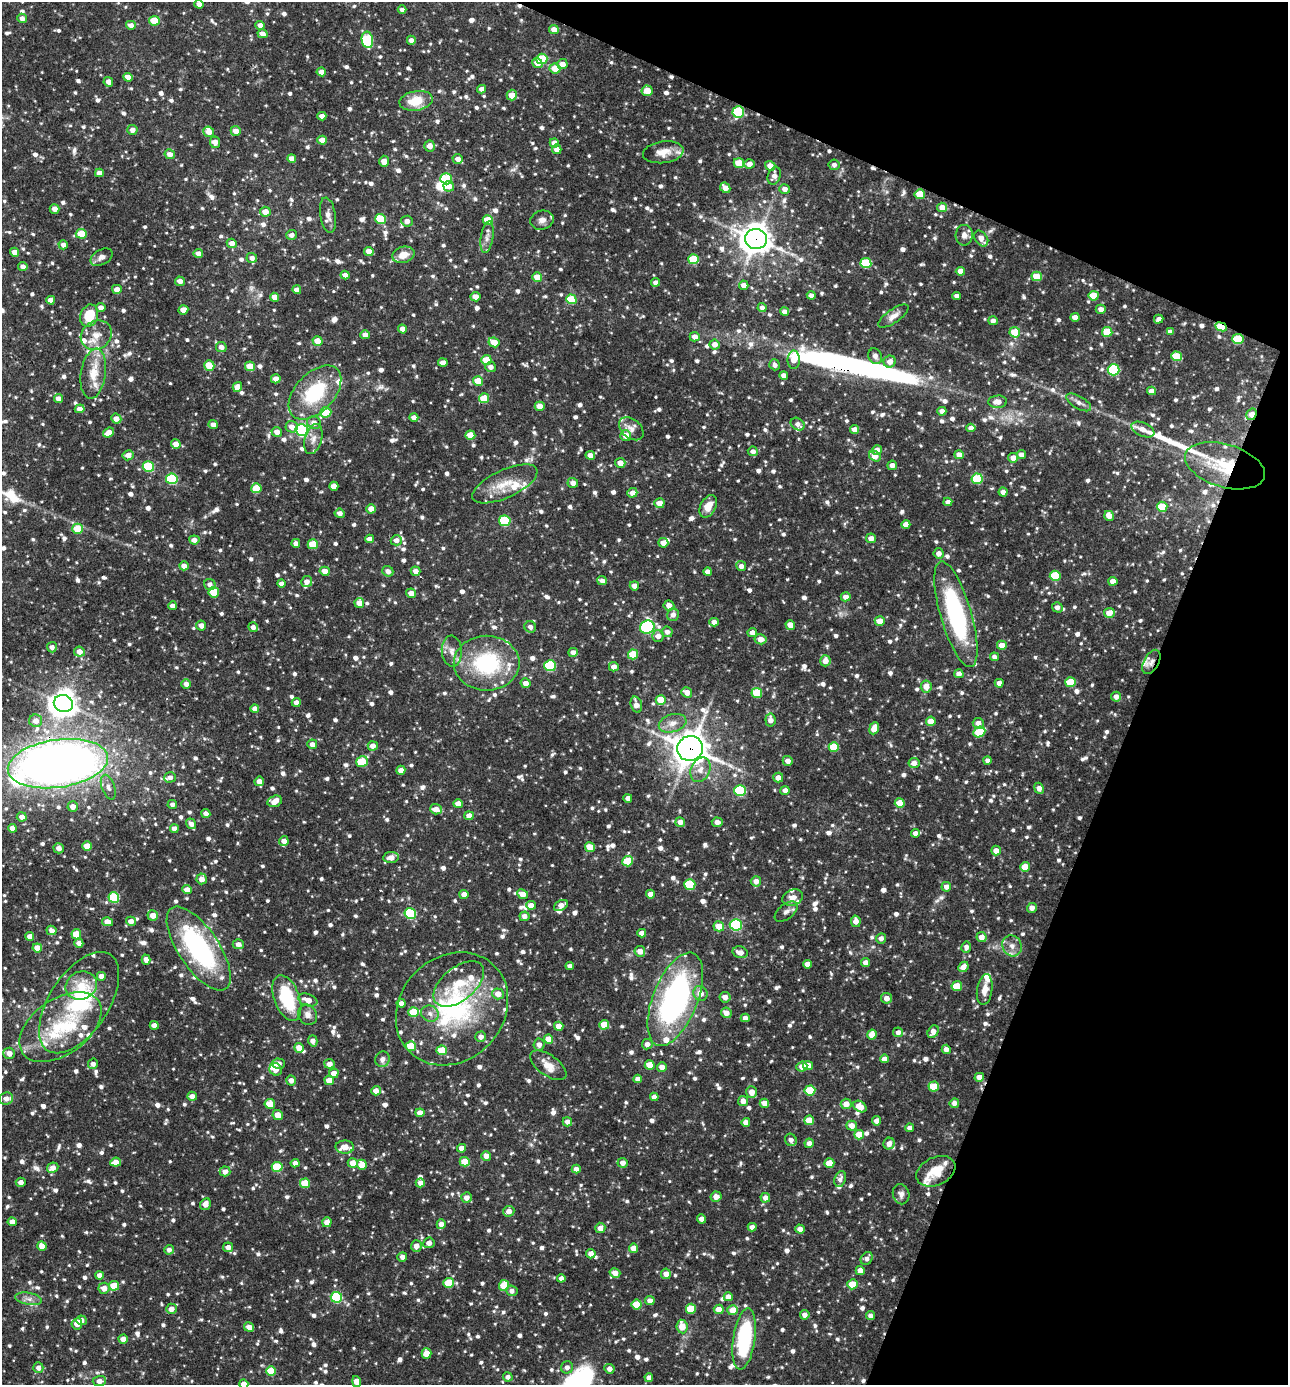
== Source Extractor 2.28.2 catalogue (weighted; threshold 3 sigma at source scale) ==
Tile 8 of 4 x 4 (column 4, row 2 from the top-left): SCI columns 4128-5413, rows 2768-4150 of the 5550 x 5536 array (HDU 1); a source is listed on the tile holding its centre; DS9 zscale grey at full resolution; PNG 1290 x 1387 px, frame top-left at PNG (2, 2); each listed source drawn as its Kron ellipse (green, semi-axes under 4 px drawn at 4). Shown black and unused: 20% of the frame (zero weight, under 3 of 4 exposures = <1% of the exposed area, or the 3 px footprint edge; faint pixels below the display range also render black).
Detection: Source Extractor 2.28.2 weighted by HDU 2 'WHT'; one run over the whole footprint, this tile lists its part. Background 0.0825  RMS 0.0039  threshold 0.0177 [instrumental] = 3 sigma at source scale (4.5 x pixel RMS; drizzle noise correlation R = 1.50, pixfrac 1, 0.05/0.05 arcsec/px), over >= 5 px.
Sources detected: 1429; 1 too faint to see at this stretch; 1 inside a brighter object's white glare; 4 cosmic-ray / hot-pixel residue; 2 long thin detections or spike segments (spike, bleed or trail) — neither listed nor drawn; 51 inside a brighter listed object's ellipse — not listed separately; of the other 1370, all 500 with FLUX_AUTO >= 1.79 (the completeness limit of this list) listed and drawn (870 fainter detections not listed), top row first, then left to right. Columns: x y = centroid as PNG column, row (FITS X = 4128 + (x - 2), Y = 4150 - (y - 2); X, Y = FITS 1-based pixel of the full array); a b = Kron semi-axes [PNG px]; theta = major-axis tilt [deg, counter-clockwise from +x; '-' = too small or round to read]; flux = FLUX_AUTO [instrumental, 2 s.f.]
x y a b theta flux
199 4 4 4 - 2.4
402 10 4 4 - 1.9
22 18 5 4 - 2.1
154 21 5 5 - 11
131 25 5 4 - 2.3
260 25 5 4 - 2.7
554 30 5 4 - 3.4
262 34 5 4 - 2.8
367 40 8 5 -80 29
411 40 4 4 - 2
542 59 5 5 - 19
537 63 5 4 - 3.3
562 64 5 5 - 3.2
555 69 5 5 - 5.9
321 72 4 4 - 3
128 77 5 4 - 3
108 82 5 4 - 2.3
482 89 4 4 - 2.3
647 91 5 5 - 5.1
512 95 5 5 - 5.7
416 101 17 9 10 9.4
738 112 6 5 - 28
322 116 4 4 - 2.8
132 130 5 5 - 2.4
236 131 5 5 - 3.9
209 132 5 5 - 3.5
322 140 4 4 - 4
215 142 6 5 - 3.1
554 143 4 4 - 3
430 146 5 5 - 3.2
557 149 5 4 - 2.6
663 152 20 11 8 5.1
170 154 5 5 - 3
292 158 4 4 - 2.8
458 159 5 4 - 2.4
384 161 5 5 - 3.7
739 163 5 5 - 10
749 164 5 4 - 2.8
834 165 5 5 - 1.8
770 166 5 5 - 3.6
99 173 4 4 - 2.7
774 176 9 6 72 2.6
446 179 6 5 - 21
449 186 5 5 - 3
725 188 6 4 -43 3.3
785 189 5 5 - 2.6
920 194 5 5 - 10
942 207 5 4 - 4.3
55 209 5 4 - 2.7
265 212 5 5 - 4.5
328 215 18 7 -81 2.9
381 219 5 5 - 17
488 220 5 4 - 8.1
542 220 12 9 16 2.6
407 221 6 5 - 2.7
81 234 5 5 - 9.2
292 235 5 5 - 1.9
964 235 10 8 87 2.4
487 237 16 6 81 2.5
981 238 9 6 -54 3.1
756 239 11 10 - 520
232 243 5 4 - 3
63 245 5 4 - 2.2
369 251 5 4 - 3.2
15 252 4 4 - 3.5
198 254 5 4 - 2.8
403 255 11 8 16 5
102 257 12 7 28 2.2
252 258 5 5 - 2.1
694 259 5 5 - 15
866 263 5 5 - 20
23 267 4 4 - 1.9
960 271 4 4 - 3.6
345 275 4 4 - 2.5
1037 276 5 5 - 7.4
537 277 5 5 - 5.9
180 281 5 4 - 2.4
656 282 4 4 - 2.1
744 285 4 4 - 2.4
117 289 5 4 - 3.4
297 290 4 4 - 2.5
811 295 4 4 - 2.1
957 296 4 4 - 2.2
1094 296 5 5 - 9.3
275 297 4 4 - 3.1
475 297 5 4 - 3.1
571 299 5 5 - 13
51 300 4 4 - 3.4
101 308 4 4 - 3.3
762 308 4 4 - 2.2
1101 309 5 4 - 2.5
183 310 5 4 - 2.9
785 312 4 4 - 2.4
89 316 11 8 70 12
893 316 18 6 35 2.8
1075 317 4 4 - 3.5
1159 319 5 4 - 2.1
993 321 4 4 - 2.1
1221 327 6 4 -23 13
402 329 4 4 - 2.9
1015 332 5 5 - 8.7
1107 332 5 5 - 8.7
1170 332 4 4 - 2.1
96 335 16 14 35 5.5
365 335 4 4 - 2.8
695 337 5 4 - 2.8
1238 339 5 5 - 18
318 341 5 4 - 4.8
494 342 5 4 - 6.2
715 344 5 5 - 2.9
221 347 5 5 - 2.3
875 356 8 6 -66 1.8
1176 356 5 5 - 11
486 360 5 5 - 8.3
794 360 9 6 89 3.4
890 362 6 6 - 3.3
443 363 4 4 - 2.3
775 365 5 5 - 1.9
209 366 5 5 - 7.3
250 366 5 4 - 7.8
491 367 5 5 - 2.1
1113 370 6 5 - 35
93 374 25 12 82 8.4
784 375 4 4 - 2.6
276 379 5 4 - 2.7
478 381 5 5 - 6.6
237 387 5 4 - 3.9
1151 391 4 4 - 2.7
315 392 32 19 47 27
484 398 5 5 - 11
59 399 4 4 - 3.4
998 402 9 6 3 3.8
1079 402 14 6 -30 2.3
540 406 5 4 - 4.5
80 409 5 4 - 3
942 411 4 4 - 2.2
326 412 6 5 - 14
1252 414 6 5 - 3.5
414 417 4 4 - 2.7
116 419 5 5 - 3
314 423 7 6 - 2.9
798 424 7 5 -36 2.1
213 425 4 4 - 2.6
292 427 6 5 - 2.7
971 428 4 4 - 2.7
631 429 14 9 -40 3.2
854 429 4 4 - 2.8
302 430 6 6 - 70
1143 430 12 6 -23 2.5
108 432 6 4 38 3.1
277 432 5 5 - 3.2
470 435 5 4 - 7.2
626 435 5 5 - 5
313 439 15 8 73 3.1
176 444 5 4 - 4.2
877 450 5 5 - 3.1
753 451 5 5 - 2.1
128 455 5 5 - 3.2
590 455 5 4 - 2.9
959 455 5 4 - 3
1021 455 4 4 - 2.5
875 456 6 5 - 5.6
1013 458 5 4 - 3.4
620 463 5 5 - 3.6
892 465 5 5 - 2.5
1225 466 41 21 -17 24
148 467 6 5 - 24
172 479 6 5 - 30
977 479 5 5 - 18
573 483 5 5 - 2.2
505 484 35 14 25 9.7
334 486 4 4 - 4.6
256 488 5 5 - 11
1003 492 4 4 - 1.8
632 493 5 4 - 2.7
948 502 4 4 - 2.5
659 503 5 5 - 4
708 506 12 7 62 4.7
1162 507 5 5 - 9.5
371 509 4 4 - 3.9
340 513 5 4 - 2.2
1109 516 5 4 - 3.7
505 521 6 5 - 27
906 524 4 4 - 3.9
78 529 5 5 - 11
871 538 5 5 - 2.3
370 539 4 4 - 3
194 540 5 4 - 2.5
396 540 5 5 - 2.2
296 543 4 4 - 2.5
663 543 5 4 - 2.9
313 544 5 5 - 10
939 553 5 5 - 2.4
184 566 5 4 - 2.7
741 566 5 5 - 2
325 571 5 4 - 3.1
388 571 5 5 - 2.2
416 571 5 4 - 2.6
708 572 4 4 - 2.6
1055 576 5 5 - 16
602 581 5 4 - 2
1113 581 4 4 - 3.9
307 582 5 5 - 2.8
210 584 6 5 - 1.9
281 584 4 4 - 2.3
634 586 4 4 - 2.8
214 592 5 5 - 12
411 593 5 4 - 2.6
846 597 5 4 - 2.7
359 603 5 5 - 3.8
172 606 4 4 - 2.2
669 606 5 5 - 3.2
1057 607 5 5 - 2
1109 613 5 5 - 4.7
956 614 55 15 -74 56
673 615 6 6 - 2.3
880 621 5 5 - 4.2
714 622 4 4 - 2.5
790 625 5 4 - 3.3
201 626 5 5 - 2.3
253 627 5 4 - 1.8
530 627 6 5 - 1.8
647 627 7 6 - 54
667 632 5 5 - 2
752 633 5 4 - 2.6
658 636 6 5 - 3
760 639 6 5 - 3.2
1002 645 5 4 - 4.4
52 647 5 5 - 2.1
452 651 15 10 -86 3.6
79 652 5 5 - 3.1
573 652 5 4 - 2.2
633 654 5 5 - 10
994 657 4 4 - 1.9
825 661 5 5 - 3.5
1151 662 13 7 61 2.2
487 663 33 27 0 39
550 666 6 5 - 29
614 667 5 4 - 2.6
959 674 4 4 - 2.6
1070 682 5 5 - 12
526 683 5 5 - 3.2
999 683 4 4 - 2.6
186 684 5 4 - 2.4
926 686 6 5 - 4.1
687 692 5 5 - 3.2
757 693 5 5 - 15
1116 697 5 5 - 2.4
661 700 5 5 - 8.3
296 702 4 4 - 2.5
63 704 10 8 -21 480
636 705 8 5 -74 3.5
255 709 4 4 - 2.6
770 720 6 5 - 2.7
36 721 6 6 - 3.2
931 721 5 4 - 5.2
673 723 14 8 16 3.5
978 723 5 5 - 2.5
874 728 6 4 69 5.2
979 732 6 5 - 14
312 744 5 4 - 2.3
373 746 5 4 - 3.1
834 747 5 5 - 12
690 748 13 12 - 740
987 760 4 4 - 1.8
788 761 5 5 - 2.9
362 762 6 5 - 15
914 763 5 5 - 2.7
58 764 50 24 8 420
401 770 4 4 - 2.7
700 770 13 9 64 3.8
170 777 6 5 - 2
778 777 5 5 - 2.8
259 781 5 4 - 3
108 787 13 6 -70 2.2
1039 788 6 4 -67 3
785 790 4 4 - 2.7
740 791 6 5 - 31
628 798 4 4 - 2.5
275 801 7 5 17 5.1
900 803 5 5 - 7.9
172 804 5 4 - 1.8
458 804 4 4 - 3.5
73 806 5 5 - 2.7
436 809 6 5 - 3.6
206 814 4 4 - 2.5
469 816 5 4 - 3.8
22 817 5 4 - 2.6
680 822 5 4 - 2.6
717 822 5 4 - 2.6
191 824 5 5 - 2.2
12 828 4 4 - 3
174 829 4 4 - 3.1
915 833 4 4 - 1.9
284 841 5 4 - 2.8
87 846 5 4 - 7.2
590 847 5 4 - 7.8
59 848 5 5 - 2.6
996 850 5 4 - 3.3
391 857 7 5 8 3.2
628 861 5 5 - 14
1025 867 5 5 - 6.8
202 879 5 5 - 3.2
756 881 5 5 - 2.9
690 884 5 5 - 21
946 887 5 5 - 2.5
187 890 5 4 - 3.8
464 894 4 4 - 3
523 894 5 4 - 3.2
650 894 4 4 - 3.4
114 898 5 5 - 25
793 898 10 8 22 3.4
531 905 5 4 - 3.9
561 905 7 5 29 2.8
1032 908 5 5 - 2.3
786 912 13 7 38 2.1
410 913 6 5 - 30
153 915 5 5 - 3.8
524 916 5 5 - 2.4
131 921 5 4 - 2.3
856 921 6 5 - 2.8
107 922 5 4 - 4.2
736 925 6 5 - 49
719 926 5 5 - 5.6
51 930 5 4 - 2.3
642 933 4 4 - 3
76 934 5 5 - 9.1
30 936 4 4 - 2.5
982 937 5 5 - 3
881 938 5 5 - 1.9
79 943 4 4 - 2.8
238 944 5 5 - 2
1012 946 11 9 -63 2.9
966 947 6 5 - 1.8
37 948 5 4 - 4.9
199 948 48 20 -56 62
640 951 5 5 - 3.2
740 952 8 5 -14 3
146 960 5 4 - 2.6
865 962 4 4 - 2.6
807 964 4 4 - 3.2
570 966 4 4 - 2.1
963 967 6 4 47 2.7
101 976 4 4 - 3
459 984 30 16 39 12
81 985 16 14 23 8.1
957 986 5 5 - 8
985 990 15 7 81 3.6
700 993 7 7 - 3.9
498 994 6 5 - 4
725 997 5 5 - 3
287 998 24 12 -70 25
886 998 5 5 - 2.6
675 999 49 22 68 110
308 1000 10 6 -20 3.7
79 1003 57 29 57 42
401 1003 4 4 - 2
452 1009 60 52 46 65
413 1012 5 5 - 11
726 1013 5 5 - 3.1
430 1014 9 8 - 2.2
308 1015 10 9 - 2.4
745 1018 4 4 - 2.6
154 1025 4 4 - 3
604 1025 5 5 - 7.7
559 1026 4 4 - 3.6
60 1027 46 27 35 31
898 1032 5 5 - 2.1
933 1032 7 5 57 2.9
872 1035 5 5 - 5.7
481 1037 5 5 - 2.5
548 1039 5 4 - 7.1
313 1041 5 4 - 2.4
647 1044 5 5 - 2.2
539 1045 6 5 - 2.4
411 1046 5 5 - 12
299 1048 5 4 - 4.2
946 1049 4 4 - 2.6
442 1050 5 5 - 10
9 1053 6 5 - 3.3
382 1059 8 7 - 2
884 1059 4 4 - 2.7
93 1064 5 5 - 2.1
279 1064 6 5 - 2
329 1064 5 5 - 2.6
548 1065 21 10 -35 4.8
650 1065 5 4 - 5.7
808 1065 5 4 - 3.1
662 1067 5 4 - 3
802 1067 5 5 - 3.3
276 1069 6 6 - 3.3
334 1073 5 4 - 3.6
979 1077 5 4 - 4.2
638 1079 4 4 - 2.5
291 1080 5 5 - 2.3
329 1080 5 4 - 4.5
934 1087 5 5 - 11
810 1090 5 5 - 15
376 1091 5 4 - 2.8
752 1092 6 5 - 4
192 1096 5 4 - 2.8
654 1097 4 4 - 2.5
6 1099 7 6 - 2.4
743 1101 5 5 - 3.2
764 1103 4 4 - 3.6
954 1103 5 4 - 2.6
270 1104 5 5 - 7
846 1104 5 5 - 4.3
860 1107 7 5 -34 5.3
420 1113 4 4 - 3.3
278 1115 5 4 - 4.7
809 1120 5 5 - 7.4
876 1121 4 4 - 2.2
567 1122 5 4 - 2.4
746 1122 4 4 - 3
852 1126 5 5 - 3.7
910 1128 4 4 - 2
859 1135 5 4 - 6.7
791 1140 6 5 - 2.1
809 1143 4 4 - 2.1
889 1144 6 5 - 2.9
345 1147 9 6 -1 3.3
462 1148 4 4 - 2.8
486 1156 5 4 - 3
116 1162 5 4 - 3.8
465 1162 5 5 - 7.6
295 1163 4 4 - 2.5
353 1163 5 5 - 4.6
623 1163 5 5 - 2.9
829 1163 5 4 - 8
362 1165 5 4 - 5.6
277 1167 5 5 - 18
53 1168 6 5 - 3.2
576 1169 4 4 - 2.6
225 1171 5 5 - 2.7
936 1171 20 14 25 8.7
840 1179 8 5 72 1.9
21 1182 5 4 - 2.2
305 1183 5 5 - 10
420 1183 4 4 - 2.3
901 1194 10 8 -77 2
716 1197 5 5 - 2.5
466 1198 5 5 - 2.7
765 1198 5 4 - 2.6
205 1204 6 5 - 3.2
509 1211 6 5 - 2.8
702 1219 4 4 - 2.5
12 1222 4 4 - 3.3
327 1222 5 4 - 3.5
441 1224 5 4 - 2.6
752 1227 4 4 - 2.2
600 1228 5 5 - 2.6
800 1229 5 4 - 2.7
429 1243 5 5 - 2.5
42 1246 5 4 - 3.9
416 1246 6 5 - 3.1
228 1247 5 5 - 2.7
634 1248 4 4 - 4.5
169 1250 5 4 - 2.1
591 1254 4 4 - 2.7
402 1257 5 4 - 2.2
867 1258 7 5 52 2
860 1271 4 4 - 4.6
615 1273 5 5 - 3.2
666 1274 5 5 - 3.1
99 1275 4 4 - 2.4
561 1278 4 4 - 1.8
448 1283 5 5 - 12
852 1284 5 5 - 8.4
504 1285 5 5 - 12
114 1286 5 5 - 11
104 1288 5 5 - 3.5
512 1291 6 5 - 1.9
336 1297 5 5 - 28
728 1297 4 4 - 2.8
29 1299 13 6 -10 2.1
650 1301 5 4 - 2.4
637 1305 5 5 - 10
171 1309 5 5 - 2.7
691 1309 5 5 - 12
719 1309 5 4 - 4.7
733 1310 5 5 - 5.8
805 1315 5 4 - 2.7
870 1316 4 4 - 1.9
82 1320 5 4 - 2.3
77 1324 5 5 - 3.3
682 1326 7 5 -82 6.1
249 1327 5 4 - 3.4
123 1339 4 4 - 3.8
744 1339 31 11 82 40
427 1353 5 5 - 5
567 1367 6 6 - 1.9
38 1368 5 5 - 2.2
609 1369 5 4 - 2.2
271 1371 5 5 - 11
508 1377 5 4 - 1.9
649 1378 4 4 - 2.1
99 1381 7 5 4 2.5
356 1381 5 4 - 4
244 1384 4 4 - 3.8
Overlapping masked pixels (flux is a lower limit): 11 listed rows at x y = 738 112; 756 239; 1221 327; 1238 339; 1252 414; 1225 466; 1151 662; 690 748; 58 764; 76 934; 600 1228
Isophote crosses this tile's border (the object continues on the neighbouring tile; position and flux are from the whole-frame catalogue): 4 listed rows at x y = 58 764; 9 1053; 356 1381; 244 1384